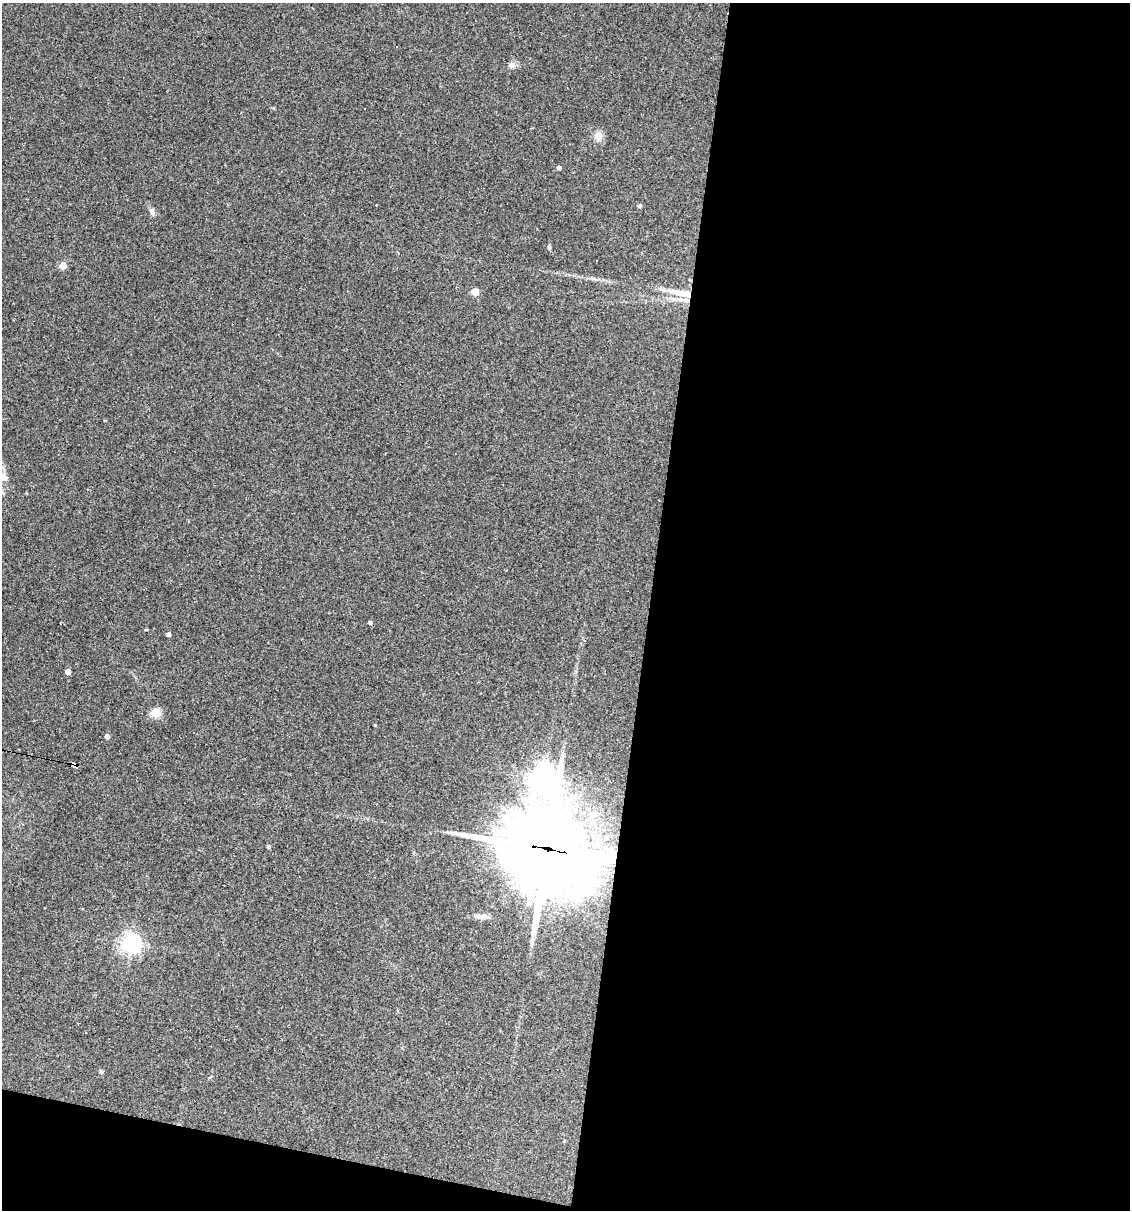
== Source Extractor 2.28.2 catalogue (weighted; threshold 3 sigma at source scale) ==
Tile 16 of 4 x 4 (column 4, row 4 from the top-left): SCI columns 3614-4741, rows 1-1208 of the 4853 x 4831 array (HDU 1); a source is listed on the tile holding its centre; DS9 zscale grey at full resolution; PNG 1132 x 1212 px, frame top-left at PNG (2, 3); no overlay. Shown black and unused: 45% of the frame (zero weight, under 3 of 4 exposures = <1% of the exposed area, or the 3 px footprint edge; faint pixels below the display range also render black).
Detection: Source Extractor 2.28.2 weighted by HDU 2 'WHT'; one run over the whole footprint, this tile lists its part. Background 0.149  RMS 0.0066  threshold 0.0296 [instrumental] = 3 sigma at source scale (4.5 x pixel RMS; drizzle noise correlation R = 1.50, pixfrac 1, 0.05/0.05 arcsec/px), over >= 5 px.
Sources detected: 28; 1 inside a brighter object's white glare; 4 cosmic-ray / hot-pixel residue — not listed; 1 inside a brighter listed object's ellipse — not listed separately; the other 22 listed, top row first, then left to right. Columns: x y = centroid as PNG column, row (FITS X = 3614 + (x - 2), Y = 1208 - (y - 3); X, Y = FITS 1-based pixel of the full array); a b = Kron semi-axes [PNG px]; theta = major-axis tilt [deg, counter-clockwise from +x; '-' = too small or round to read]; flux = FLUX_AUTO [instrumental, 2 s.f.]
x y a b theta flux
512 65 10 6 -15 2.3
598 136 12 10 -72 4.8
559 168 4 4 - 2.3
640 206 4 4 - 1.3
152 211 9 6 -89 2
63 265 5 5 - 14
475 291 5 5 - 15
682 293 33 8 -10 14
4 477 13 12 - 6
370 623 4 4 - 1.4
169 634 4 4 - 2.1
68 672 4 4 - 5.8
156 712 11 9 -7 7.3
375 725 3 3 - 0.6
107 737 4 4 - 3.2
74 765 6 4 -13 150
544 780 7 6 - 390
269 847 4 4 - 1.7
547 849 34 30 -31 7300
481 916 17 7 -2 4
131 944 7 7 - 350
101 1072 5 5 - 1
Overlapping masked pixels (flux is a lower limit): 3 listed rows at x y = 682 293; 74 765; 547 849
Isophote crosses this tile's border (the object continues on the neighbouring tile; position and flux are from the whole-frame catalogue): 1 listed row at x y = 4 477